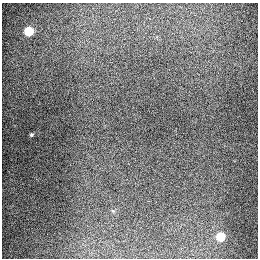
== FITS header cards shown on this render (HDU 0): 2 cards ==
NAXIS1  =                  256
NAXIS2  =                  256

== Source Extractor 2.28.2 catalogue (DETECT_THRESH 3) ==
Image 256 x 256 px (HDU 0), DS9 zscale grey, 1 PNG px = 1 image px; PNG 260 x 260 px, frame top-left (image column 1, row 256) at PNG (2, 3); no overlay
Background 1270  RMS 26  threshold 78.9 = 3 sigma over >= 5 px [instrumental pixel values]
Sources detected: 4; all 4 listed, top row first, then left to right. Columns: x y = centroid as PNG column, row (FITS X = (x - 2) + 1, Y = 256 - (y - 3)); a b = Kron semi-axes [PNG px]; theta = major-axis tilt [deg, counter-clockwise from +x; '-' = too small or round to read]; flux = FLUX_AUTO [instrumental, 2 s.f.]
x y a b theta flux
29 31 5 5 - 95000
31 135 3 3 - 2300
113 211 6 3 -18 1900
220 236 5 5 - 71000